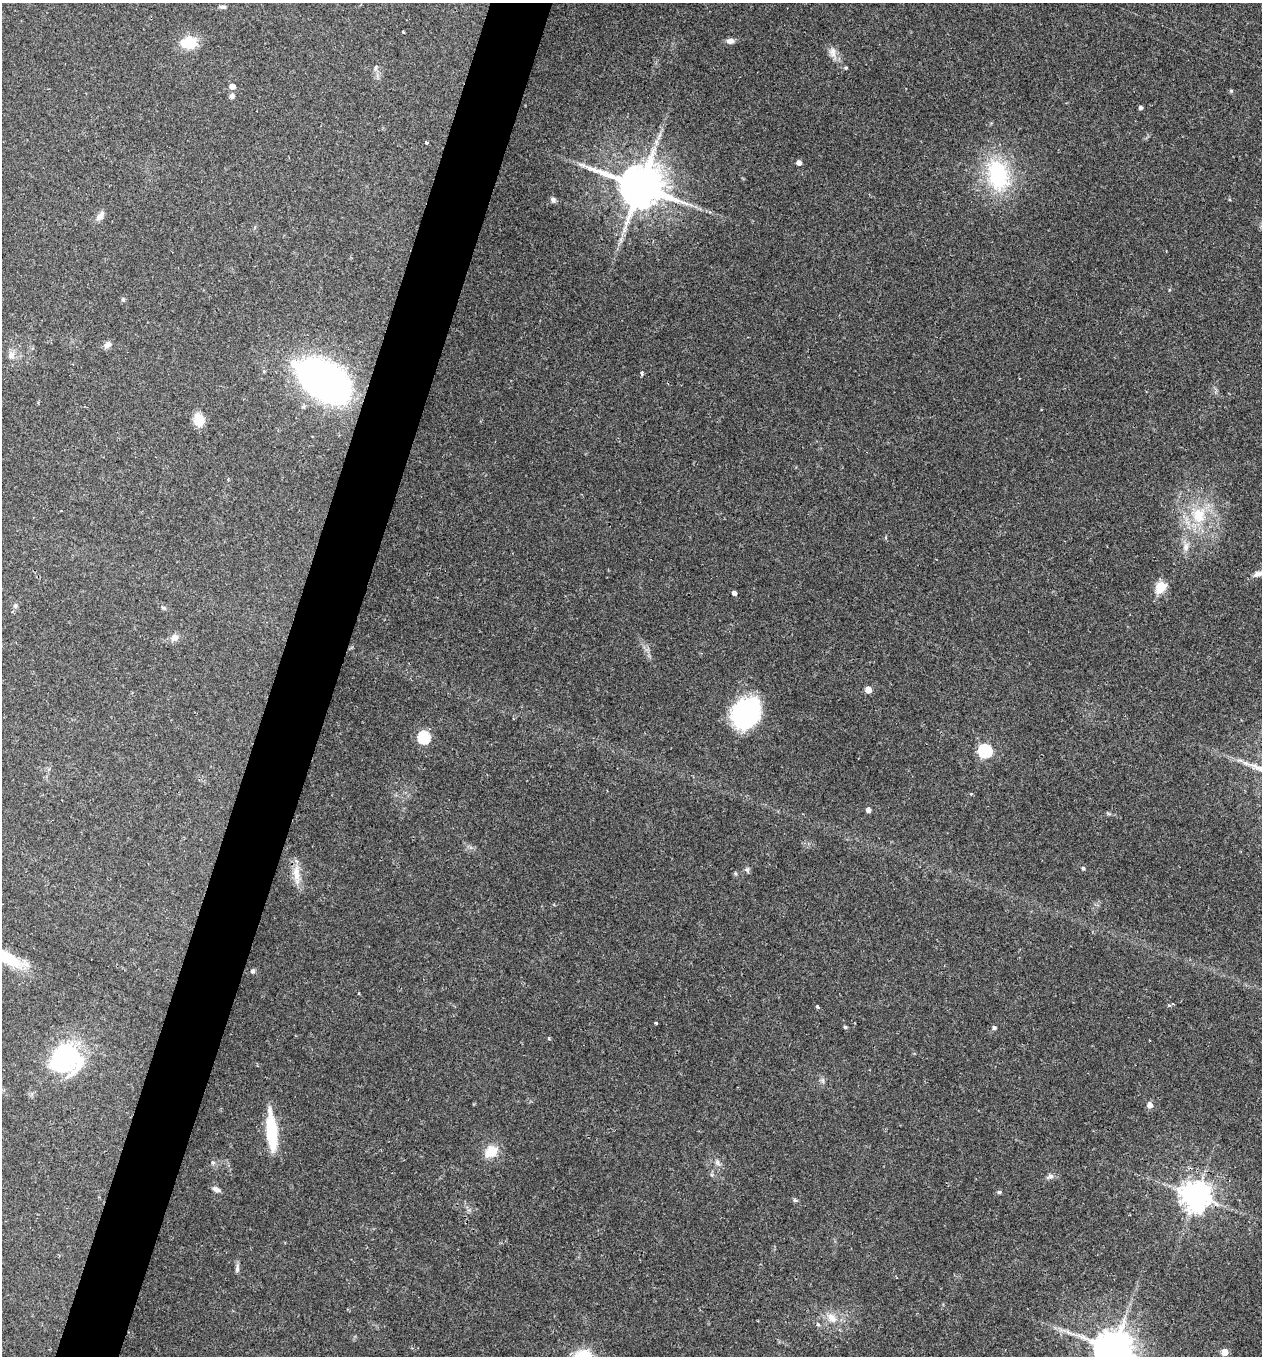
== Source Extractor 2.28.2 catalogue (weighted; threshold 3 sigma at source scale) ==
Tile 7 of 4 x 4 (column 3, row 2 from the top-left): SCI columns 2684-3943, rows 2751-4104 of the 5479 x 5487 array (HDU 1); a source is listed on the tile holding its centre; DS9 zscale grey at full resolution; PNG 1264 x 1358 px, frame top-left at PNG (2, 3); no overlay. Shown black and unused: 5% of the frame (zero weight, under 2 of 3 exposures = <1% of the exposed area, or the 3 px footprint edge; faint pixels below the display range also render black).
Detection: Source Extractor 2.28.2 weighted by HDU 2 'WHT'; one run over the whole footprint, this tile lists its part. Background 0.0386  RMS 0.0053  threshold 0.0238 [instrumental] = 3 sigma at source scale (4.5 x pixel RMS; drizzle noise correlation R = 1.50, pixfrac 1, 0.05/0.05 arcsec/px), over >= 5 px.
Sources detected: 67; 1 inside a brighter object's white glare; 1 cosmic-ray / hot-pixel residue — not listed; the other 65 listed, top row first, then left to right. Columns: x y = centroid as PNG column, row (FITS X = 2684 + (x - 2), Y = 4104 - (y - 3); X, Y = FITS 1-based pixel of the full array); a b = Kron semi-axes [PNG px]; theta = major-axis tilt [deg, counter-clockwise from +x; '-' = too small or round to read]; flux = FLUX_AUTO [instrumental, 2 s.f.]
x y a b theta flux
223 7 10 5 -4 1.3
403 32 3 2 - 0.6
730 41 9 6 1 2.7
189 43 20 15 0 12
833 52 18 9 -73 4.1
375 68 10 4 79 1.2
845 68 4 4 - 0.77
232 86 5 5 - 4
1231 91 5 4 - 0.62
232 96 7 6 - 1.4
1140 107 4 4 - 1.4
426 143 4 4 - 0.94
799 163 4 4 - 2.6
998 175 44 28 -74 47
640 186 14 11 -21 2500
553 200 7 5 -45 1.5
100 216 13 7 56 3.2
621 240 7 4 -72 1.1
123 299 6 5 - 0.89
108 345 9 7 30 2.9
11 355 12 9 -75 3.3
642 373 4 3 - 1.9
324 381 43 26 -36 280
199 420 10 8 -74 13
1198 515 26 24 -79 24
1186 547 13 8 85 3.7
1258 574 14 7 23 2.9
1160 587 17 12 54 7.3
734 593 4 4 - 2
15 606 7 6 - 1.3
163 608 7 4 -20 0.92
174 637 11 10 - 3
868 690 5 4 - 7.6
746 713 26 21 51 91
424 737 6 6 - 61
985 751 6 6 - 81
1240 760 10 4 -13 1.6
971 794 4 4 - 0.52
868 810 4 4 - 2.4
1083 868 5 4 - 0.93
747 870 8 5 -80 1.2
735 873 5 4 - 0.66
296 874 31 9 -86 7.5
252 971 5 5 - 1.2
817 1006 3 3 - 1.6
656 1023 3 3 - 0.62
845 1027 4 4 - 0.77
994 1027 5 4 - 1.1
549 1038 5 3 - 0.56
66 1058 37 35 14 61
823 1080 9 4 -82 1.3
1150 1105 5 5 - 4.4
272 1131 44 10 -85 26
491 1151 12 10 41 11
717 1162 10 6 -68 2.1
1051 1176 8 6 -20 1.6
216 1189 10 5 -24 2.3
999 1192 5 4 - 1.1
1196 1196 9 8 - 840
795 1200 6 5 - 0.88
237 1268 12 5 82 1.7
832 1318 16 9 -39 5.9
818 1324 5 4 - 1.5
1113 1349 11 10 - 1700
1224 1352 5 5 - 9.3
Isophote crosses this tile's border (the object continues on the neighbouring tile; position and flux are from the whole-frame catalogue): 2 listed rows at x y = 1258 574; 1113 1349